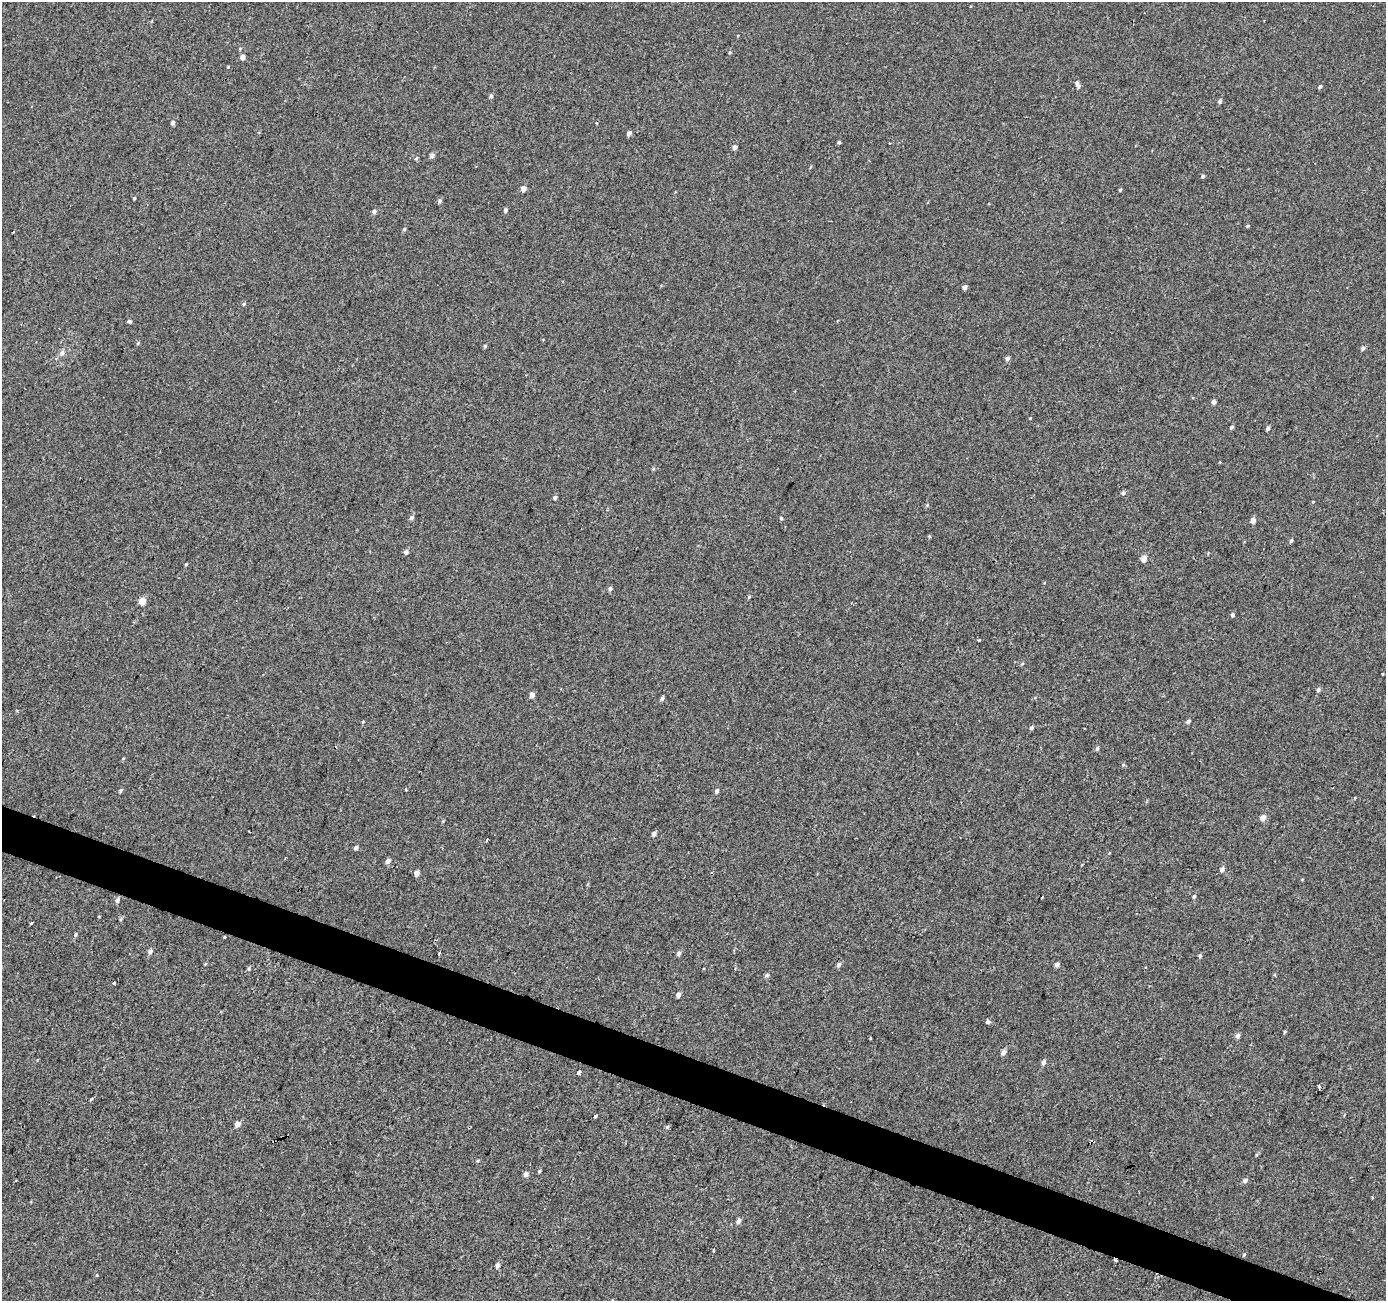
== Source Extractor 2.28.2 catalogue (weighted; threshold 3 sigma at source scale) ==
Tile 6 of 4 x 4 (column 2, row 2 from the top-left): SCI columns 1390-2773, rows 2871-4169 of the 5541 x 5676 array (HDU 1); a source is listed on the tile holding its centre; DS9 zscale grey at full resolution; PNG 1388 x 1303 px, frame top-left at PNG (2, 2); no overlay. Shown black and unused: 3% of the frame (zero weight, under 2 of 3 exposures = <1% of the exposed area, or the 3 px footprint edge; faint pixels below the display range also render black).
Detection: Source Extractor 2.28.2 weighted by HDU 2 'WHT'; one run over the whole footprint, this tile lists its part. Background -5.98e-04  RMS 0.0041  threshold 0.0186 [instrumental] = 3 sigma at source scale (4.5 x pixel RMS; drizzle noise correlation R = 1.50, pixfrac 1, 0.0396/0.0396 arcsec/px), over >= 5 px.
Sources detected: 103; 4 cosmic-ray / hot-pixel residue — not listed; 1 inside a brighter listed object's ellipse — not listed separately; the other 98 listed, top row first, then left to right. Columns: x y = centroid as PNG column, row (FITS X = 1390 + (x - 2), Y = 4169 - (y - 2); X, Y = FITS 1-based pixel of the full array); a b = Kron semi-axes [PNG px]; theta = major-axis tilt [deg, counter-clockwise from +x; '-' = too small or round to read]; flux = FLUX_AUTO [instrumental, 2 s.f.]
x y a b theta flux
242 57 5 4 - 1.9
228 67 4 3 - 0.32
1077 83 6 5 - 0.94
1320 86 4 3 - 0.72
491 96 5 4 - 0.88
1220 101 5 4 - 0.86
173 123 5 4 - 1
629 133 4 4 - 1.5
839 142 4 3 - 0.54
734 147 4 4 - 1.4
432 155 5 4 - 1.5
416 159 5 4 - 0.54
1203 176 4 4 - 0.7
523 188 5 4 - 2.6
1120 190 4 3 - 0.47
134 198 3 3 - 0.39
440 201 5 5 - 0.81
505 210 5 4 - 0.96
374 211 5 4 - 0.99
1247 226 4 4 - 0.41
404 229 5 4 - 0.5
13 232 3 2 - 0.49
965 287 4 4 - 1.4
244 304 5 4 - 0.51
129 321 4 3 - 2.1
138 343 5 3 - 0.4
485 346 4 4 - 0.53
1363 348 5 4 - 0.94
62 353 7 6 - 1.3
1007 358 5 5 - 0.99
1213 402 4 4 - 1.7
1030 418 3 3 - 0.28
1231 427 4 4 - 0.76
1268 428 4 4 - 1.2
1123 493 5 4 - 0.82
555 498 4 4 - 0.81
411 518 5 4 - 1.1
781 518 4 4 - 0.43
1253 520 4 4 - 2.6
1291 540 5 4 - 0.64
406 552 5 5 - 1.2
1144 558 5 4 - 3.3
186 564 4 3 - 0.38
610 588 5 5 - 0.94
142 601 5 4 - 6.6
1232 615 5 4 - 0.78
979 640 3 2 - 0.56
1022 664 5 3 - 0.4
1318 690 5 5 - 0.83
532 695 4 4 - 2.4
662 698 5 4 - 0.9
363 721 3 3 - 1.1
1188 721 5 4 - 1.1
1031 728 5 4 - 0.83
1097 748 5 4 - 0.76
1123 765 5 3 - 0.43
120 790 5 4 - 0.58
717 791 5 4 - 0.95
1263 817 5 4 - 2.8
654 834 5 4 - 1.1
487 840 3 2 - 0.76
356 848 5 4 - 1.2
388 861 5 4 - 1.5
1222 869 5 4 - 1.6
417 873 5 4 - 2.1
1194 896 4 3 - 0.74
117 901 6 5 - 1.2
31 923 4 3 - 1
75 935 5 4 - 0.56
150 952 5 5 - 1.1
439 953 3 3 - 1.7
679 953 5 4 - 1.4
1200 956 5 4 - 0.61
1057 964 5 4 - 1.3
839 965 6 5 - 0.93
249 969 5 4 - 0.5
767 975 6 4 32 0.84
678 995 4 4 - 1.8
988 1022 4 3 - 4
1284 1032 5 3 - 0.43
1237 1035 5 4 - 1.5
870 1038 3 3 - 1.1
1003 1052 5 4 - 1.9
1044 1062 6 4 64 1.2
579 1073 4 3 - 2.7
91 1099 3 3 - 0.58
595 1116 4 3 - 1.9
237 1124 5 4 - 2.3
667 1127 7 4 45 0.53
477 1161 4 4 - 0.43
539 1171 5 4 - 0.47
526 1174 6 5 - 1.4
1245 1180 6 6 - 0.95
738 1221 6 5 - 1.3
714 1250 4 3 - 0.46
1244 1255 5 4 - 0.42
497 1266 6 4 79 1.4
97 1275 4 3 - 0.31